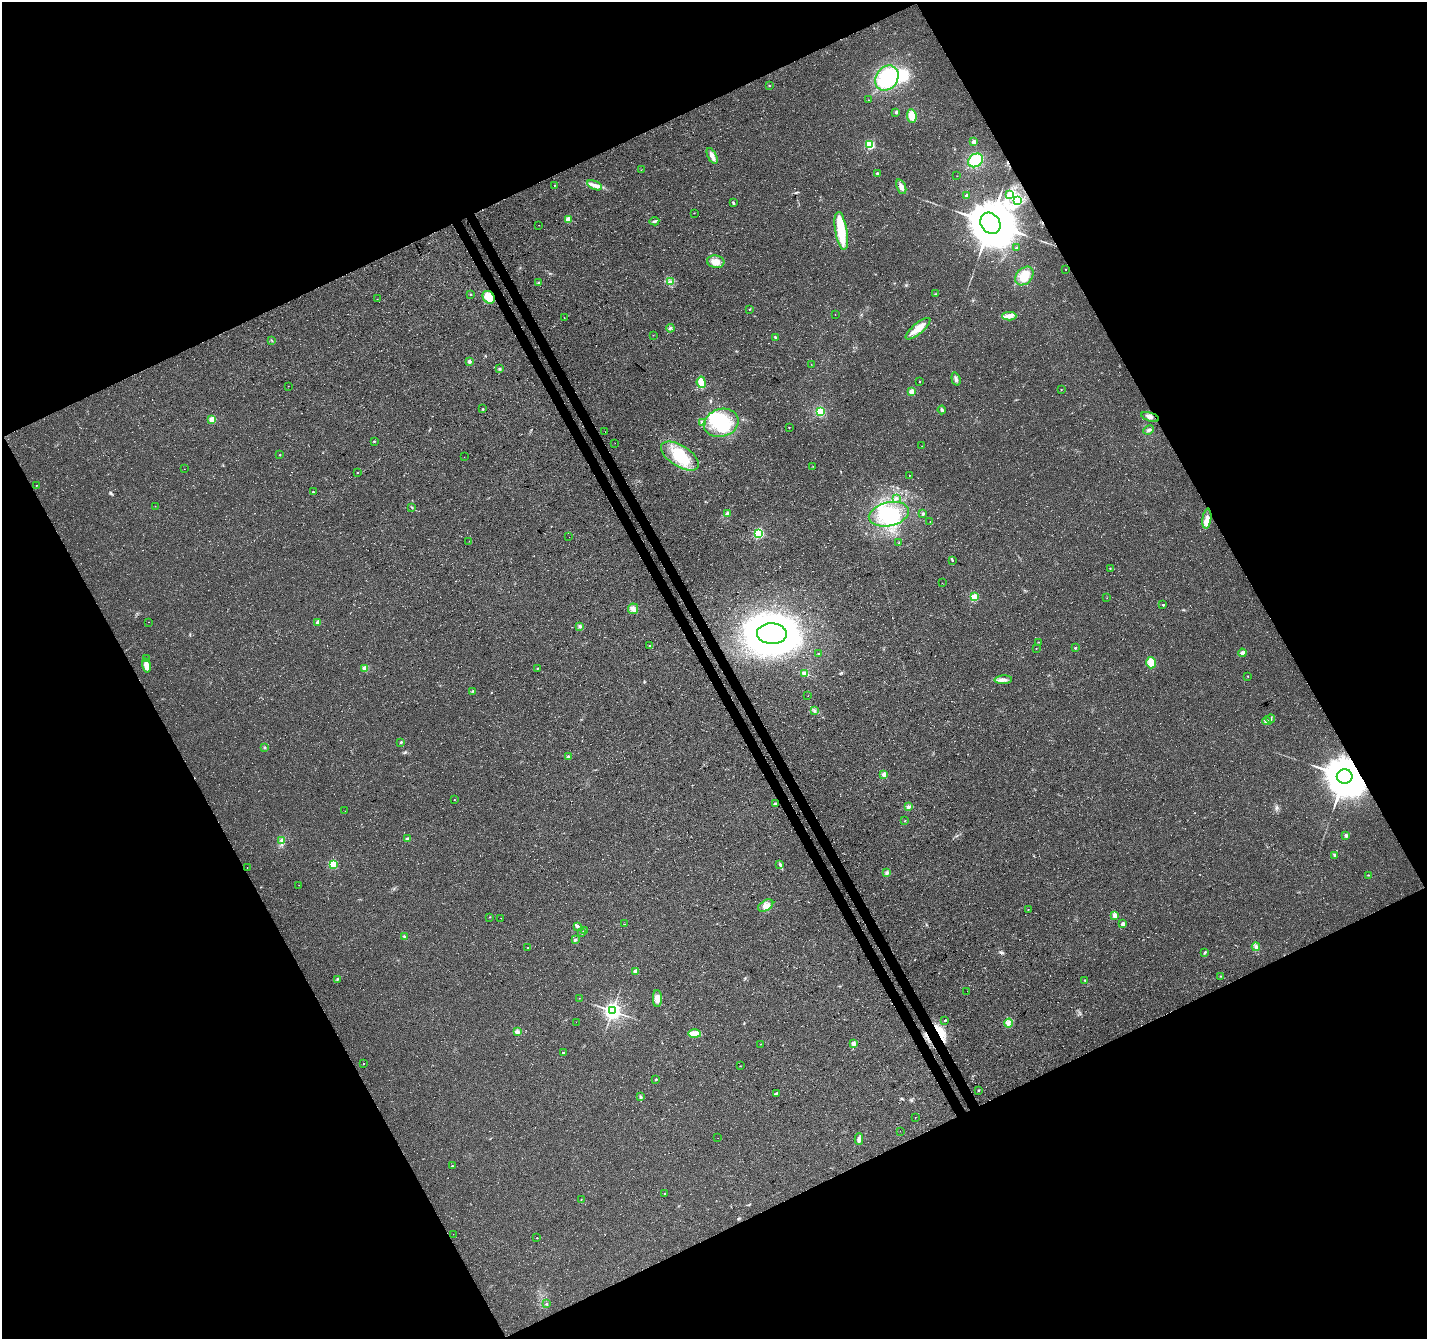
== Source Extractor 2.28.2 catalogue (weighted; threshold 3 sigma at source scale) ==
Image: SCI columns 52-5748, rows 127-5473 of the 5804 x 5658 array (HDU 1 of 3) = the unmasked area's bounding box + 8 px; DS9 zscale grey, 4 x 4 block average (1 PNG px = mean of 4 x 4 image px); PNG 1429 x 1341 px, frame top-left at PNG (2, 2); each listed source drawn as its Kron ellipse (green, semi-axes under 4 px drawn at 4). Shown black and unused: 47% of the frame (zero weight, under 3 of 4 exposures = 5% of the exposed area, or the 3 px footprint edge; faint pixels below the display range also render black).
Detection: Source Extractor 2.28.2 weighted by HDU 2 'WHT'. Background 0.0307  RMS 0.0082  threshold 0.0368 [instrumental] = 3 sigma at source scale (4.5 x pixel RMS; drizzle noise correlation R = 1.50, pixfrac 1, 0.0396/0.0396 arcsec/px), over >= 5 px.
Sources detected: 198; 1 too faint to see at this stretch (4 x 4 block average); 3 inside a brighter object's white glare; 6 cosmic-ray / hot-pixel residue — neither listed nor drawn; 4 inside a brighter listed object's ellipse — not listed separately; the other 184 listed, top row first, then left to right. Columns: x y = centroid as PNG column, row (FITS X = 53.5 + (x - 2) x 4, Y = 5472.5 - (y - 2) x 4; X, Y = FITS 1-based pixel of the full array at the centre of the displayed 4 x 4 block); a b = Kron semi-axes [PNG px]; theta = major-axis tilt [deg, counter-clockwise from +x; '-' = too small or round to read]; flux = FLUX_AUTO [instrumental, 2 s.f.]
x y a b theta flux
887 78 13 11 55 290
769 86 2 2 - 3.3
868 100 2 2 - 3.3
896 112 2 2 - 27
912 116 7 4 -82 48
974 142 3 3 - 16
870 145 2 2 - 520
712 156 9 3 -64 30
975 160 8 6 38 170
641 170 2 2 - 1.6
877 173 3 2 - 5.3
957 176 2 2 - 1.2
554 185 2 2 - 2.6
595 185 8 3 -24 21
901 187 8 4 -69 25
1009 194 3 2 - 4.6
966 195 2 2 - 23
1017 201 2 2 - 4.1
733 203 3 2 - 5.2
694 213 2 2 - 2.3
568 219 2 2 - 110
654 221 5 2 - 7.1
990 223 11 9 -51 19000
539 225 2 2 - 0.68
841 231 19 6 -81 160
1016 248 2 2 - 9.3
716 262 9 6 -9 39
1066 269 2 2 - 3.7
1024 276 10 7 47 74
670 282 3 2 - 15
538 283 3 2 - 4.6
471 294 2 2 - 2.1
935 294 3 2 - 4
489 297 7 5 -52 71
377 299 2 2 - 1.8
750 309 2 2 - 2.5
835 314 2 2 - 1.1
1009 316 7 4 1 23
564 317 2 2 - 0.83
670 328 4 3 - 8.5
918 329 15 5 40 54
653 335 2 2 - 1.6
775 337 2 2 - 3.5
271 340 2 2 - 2.1
469 361 2 2 - 49
811 364 2 2 - 0.69
500 369 3 2 - 4.4
956 379 6 3 -72 14
919 381 2 2 - 2.8
701 382 5 4 - 50
288 386 2 2 - 0.92
1061 389 2 2 - 1.3
912 391 2 2 - 130
483 409 2 2 - 7.2
942 410 4 2 - 8.6
820 412 4 4 - 73
1150 417 9 3 -17 19
212 419 2 2 - 180
702 422 2 2 - 11
721 423 17 14 17 240
789 427 2 2 - 3.5
1148 430 5 2 - 7.9
605 432 2 2 - 1.9
374 441 2 2 - 5.4
615 443 2 2 - 0.58
922 446 2 2 - 1.6
280 455 2 2 - 5.1
680 456 21 10 -32 150
464 457 2 2 - 0.64
813 466 2 2 - 1.3
184 469 2 2 - 0.66
358 472 2 2 - 2.7
909 475 2 2 - 1.6
36 486 2 2 - 3.4
313 492 3 2 - 3.1
896 499 3 2 - 5.8
155 506 2 2 - 1.1
412 507 2 2 - 2.3
727 513 3 3 - 8.3
889 514 20 12 13 210
923 514 3 3 - 5.8
1207 519 10 4 83 30
930 521 2 2 - 0.96
759 533 2 2 - 620
569 537 2 2 - 0.74
469 541 2 2 - 1.2
899 543 2 2 - 1.8
952 560 2 2 - 2.2
1110 568 2 2 - 4.4
942 583 2 2 - 0.9
974 597 2 2 - 250
1107 598 2 2 - 0.9
1163 605 2 2 - 9.9
633 609 5 5 - 20
148 622 2 2 - 1.1
318 622 2 2 - 57
580 626 3 3 - 8.6
772 634 15 10 -2 5100
1038 642 2 2 - 2.5
650 646 2 2 - 4.5
1036 648 2 2 - 1.9
1075 648 2 2 - 17
818 653 2 2 - 2.8
1242 653 4 3 - 11
146 658 2 2 - 1.1
1151 663 6 4 87 41
146 665 7 4 -76 39
365 668 2 2 - 120
537 668 2 2 - 3.6
805 673 3 2 - 7
1248 676 2 2 - 4.6
1003 680 8 3 3 19
473 691 3 2 - 4.1
808 696 2 2 - 1.2
814 711 2 2 - 3.8
1271 719 4 2 - 7.6
1267 721 4 3 - 16
401 742 2 2 - 18
264 747 2 2 - 2.1
568 757 3 2 - 11
884 774 2 2 - 110
1345 776 8 7 - 15000
454 800 2 2 - 2.7
775 804 2 2 - 20
908 807 3 2 - 15
345 811 2 2 - 0.87
905 821 2 2 - 2.3
1346 835 2 2 - 44
407 839 2 2 - 46
282 841 4 3 - 11
1334 856 4 2 - 5.8
333 864 2 2 - 340
780 865 3 2 - 5.6
247 867 2 2 - 1.1
887 873 4 3 - 10
1368 875 2 2 - 2.4
299 885 2 2 - 0.77
766 906 8 5 31 31
1028 909 2 2 - 2.1
1115 916 2 2 - 85
490 917 2 2 - 2
501 918 2 2 - 0.96
624 924 2 2 - 0.6
1123 924 2 2 - 64
577 926 4 2 - 5.9
585 931 2 2 - 18
582 933 2 2 - 16
404 936 2 2 - 5.7
575 940 3 2 - 8.3
1256 947 4 3 - 12
528 948 2 2 - 12
1205 952 3 2 - 6.1
635 971 2 2 - 57
1220 976 2 2 - 1.9
337 979 2 2 - 3.1
1085 980 2 2 - 5.1
967 991 2 2 - 1.1
579 998 2 2 - 1.1
657 998 8 4 -90 31
612 1011 3 3 - 2600
945 1020 2 2 - 10
576 1022 2 2 - 0.62
1008 1023 4 3 - 14
517 1032 3 3 - 13
694 1034 6 4 -1 55
853 1043 2 2 - 72
760 1044 2 2 - 2.3
563 1053 2 2 - 15
363 1064 2 2 - 4.8
740 1066 2 2 - 1.4
656 1079 2 2 - 12
978 1090 2 2 - 13
776 1093 4 2 - 6.4
640 1097 3 3 - 7.6
915 1117 2 2 - 1.4
900 1131 2 2 - 0.67
718 1138 2 2 - 0.77
859 1139 6 4 89 15
452 1166 2 2 - 5.6
665 1193 2 2 - 4.7
581 1199 2 2 - 1.2
453 1234 2 2 - 1
537 1238 2 2 - 1.9
547 1304 2 2 - 7
Overlapping masked pixels (flux is a lower limit): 1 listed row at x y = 1345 776
Diffuse or blended objects may show on this block-average render without a row.